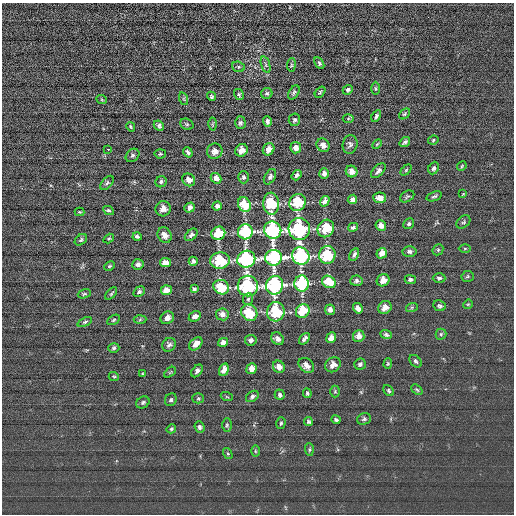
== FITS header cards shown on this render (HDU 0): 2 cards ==
NAXIS1  =                  512 / length of data axis 1
NAXIS2  =                  512 / length of data axis 2

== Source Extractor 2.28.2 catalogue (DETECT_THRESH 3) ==
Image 512 x 512 px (HDU 0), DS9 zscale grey, 1 PNG px = 1 image px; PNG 516 x 516 px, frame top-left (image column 1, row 512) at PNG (2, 3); each listed source drawn as its Kron ellipse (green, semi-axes under 4 px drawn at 4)
Background 1.66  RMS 16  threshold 48.5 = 3 sigma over >= 5 px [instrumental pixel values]
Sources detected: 165; all 165 listed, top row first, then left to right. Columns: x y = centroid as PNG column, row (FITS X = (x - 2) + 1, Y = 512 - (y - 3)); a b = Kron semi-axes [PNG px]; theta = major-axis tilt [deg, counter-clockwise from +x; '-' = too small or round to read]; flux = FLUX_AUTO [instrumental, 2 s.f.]
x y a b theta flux
319 63 6 4 -61 2000
266 65 8 3 -72 2200
291 65 7 4 83 1400
238 67 6 5 - 1800
376 88 7 3 -89 1300
348 90 5 4 - 2300
294 92 8 5 58 2200
320 92 6 4 52 1600
267 93 5 5 - 2000
239 94 6 4 -58 1700
212 96 5 4 - 1600
184 99 6 4 -71 1500
102 100 5 3 - 820
405 114 6 4 41 1600
376 116 6 3 62 2000
348 118 5 3 - 1200
294 120 6 5 - 2400
267 122 5 4 - 3100
240 123 6 5 - 2800
187 124 7 5 -20 2000
212 124 6 4 89 1200
159 126 5 4 - 2200
131 127 5 4 - 1400
433 140 5 4 - 1600
405 142 5 3 - 2300
350 144 9 7 76 3500
377 144 6 3 45 1100
323 145 7 6 - 6800
296 148 5 5 - 7400
108 149 3 2 - 2200
269 149 6 5 - 7100
241 150 7 6 - 7500
215 151 8 7 - 5900
188 152 5 3 - 2400
160 154 5 4 - 1500
132 155 7 6 - 2500
462 166 5 4 - 1200
434 168 6 5 - 2400
406 170 6 4 46 1300
352 171 6 5 - 7400
378 171 9 5 47 3700
324 173 5 5 - 5000
296 175 5 4 - 3000
244 177 6 5 - 2500
270 177 8 5 59 3100
216 178 5 5 - 6100
189 180 7 6 - 7500
161 182 6 5 - 2600
107 183 8 5 50 2100
463 194 3 3 - 720
407 196 8 5 31 1800
434 196 8 4 18 2200
380 198 6 5 - 8000
352 199 5 4 - 4900
325 201 5 4 - 6800
298 202 9 8 - 38000
271 204 11 8 -85 55000
244 205 8 6 -70 32000
217 206 5 4 - 4200
190 207 5 4 - 5400
163 209 8 7 - 5900
108 211 5 4 - 1900
79 212 5 4 - 1100
463 222 8 5 42 2000
409 224 6 5 - 2100
381 226 5 5 - 7900
353 227 5 4 - 3100
326 228 9 7 56 37000
299 229 11 10 - 150000
273 230 9 8 - 220000
245 232 7 7 - 150000
218 233 7 6 - 33000
164 235 8 6 -55 7300
191 235 7 5 43 3000
137 236 4 3 - 2400
109 239 6 4 33 1300
81 240 7 5 38 2000
465 248 6 4 0 1500
438 250 6 5 - 1800
409 252 7 5 -4 3400
382 253 5 5 - 7800
354 254 6 4 60 2700
327 255 9 8 - 59000
301 256 9 8 - 220000
274 258 8 8 - 300000
246 259 9 8 - 220000
220 260 10 8 2 57000
193 261 4 4 - 2700
166 263 5 4 - 8000
138 264 6 5 - 4300
109 266 6 4 26 1500
468 276 6 5 - 1700
439 278 6 5 - 2200
410 279 5 4 - 2500
383 280 6 6 - 7900
356 281 6 5 - 2900
329 282 7 5 -33 32000
302 284 8 7 - 150000
274 285 9 8 - 220000
248 286 10 10 - 150000
221 287 8 7 - 36000
194 289 4 3 - 2400
166 290 5 4 - 8300
139 292 6 4 33 2700
84 294 7 4 18 1600
111 294 7 4 48 1700
248 299 6 5 - 2200
468 304 5 4 - 1100
439 306 6 5 - 2600
385 307 7 6 - 6800
412 307 6 4 19 1400
358 308 5 4 - 6300
330 310 5 5 - 5400
303 311 7 6 - 32000
276 312 9 9 - 59000
249 313 9 7 -46 39000
222 314 6 6 - 6700
195 316 6 5 - 5700
167 318 7 6 - 7300
114 320 7 4 29 1700
140 320 6 4 3 1600
85 322 8 4 25 1900
441 334 5 5 - 1800
386 335 6 4 -18 2400
359 336 6 5 - 8400
331 338 5 4 - 6600
278 339 7 5 -40 4600
304 339 6 3 50 3000
251 340 6 5 - 3400
223 342 5 4 - 5500
196 344 8 5 42 8600
169 345 7 6 - 3100
114 348 5 5 - 1900
415 361 7 5 -48 2100
360 364 6 5 - 2500
388 364 5 4 - 1200
306 365 9 6 -42 7100
333 365 8 7 - 6300
279 367 6 5 - 8000
251 369 5 5 - 8400
224 370 6 4 68 6700
197 371 7 4 51 3600
170 372 7 3 37 1200
142 374 4 2 - 1300
114 376 5 4 - 1300
417 390 6 4 -40 1500
335 391 6 5 - 1800
389 391 6 4 -49 2000
307 393 5 4 - 2000
280 395 5 5 - 2900
252 396 7 5 37 2900
227 397 6 3 -19 1300
198 398 5 5 - 1700
171 400 7 5 57 2300
143 402 7 5 29 2300
364 419 7 5 18 2200
336 420 4 3 - 2500
308 422 4 4 - 1900
281 423 6 4 73 1700
227 425 7 5 -90 1800
199 427 6 5 - 2600
171 429 5 4 - 1900
309 449 6 4 -86 1600
255 451 6 4 -89 1500
228 454 6 4 -58 1400